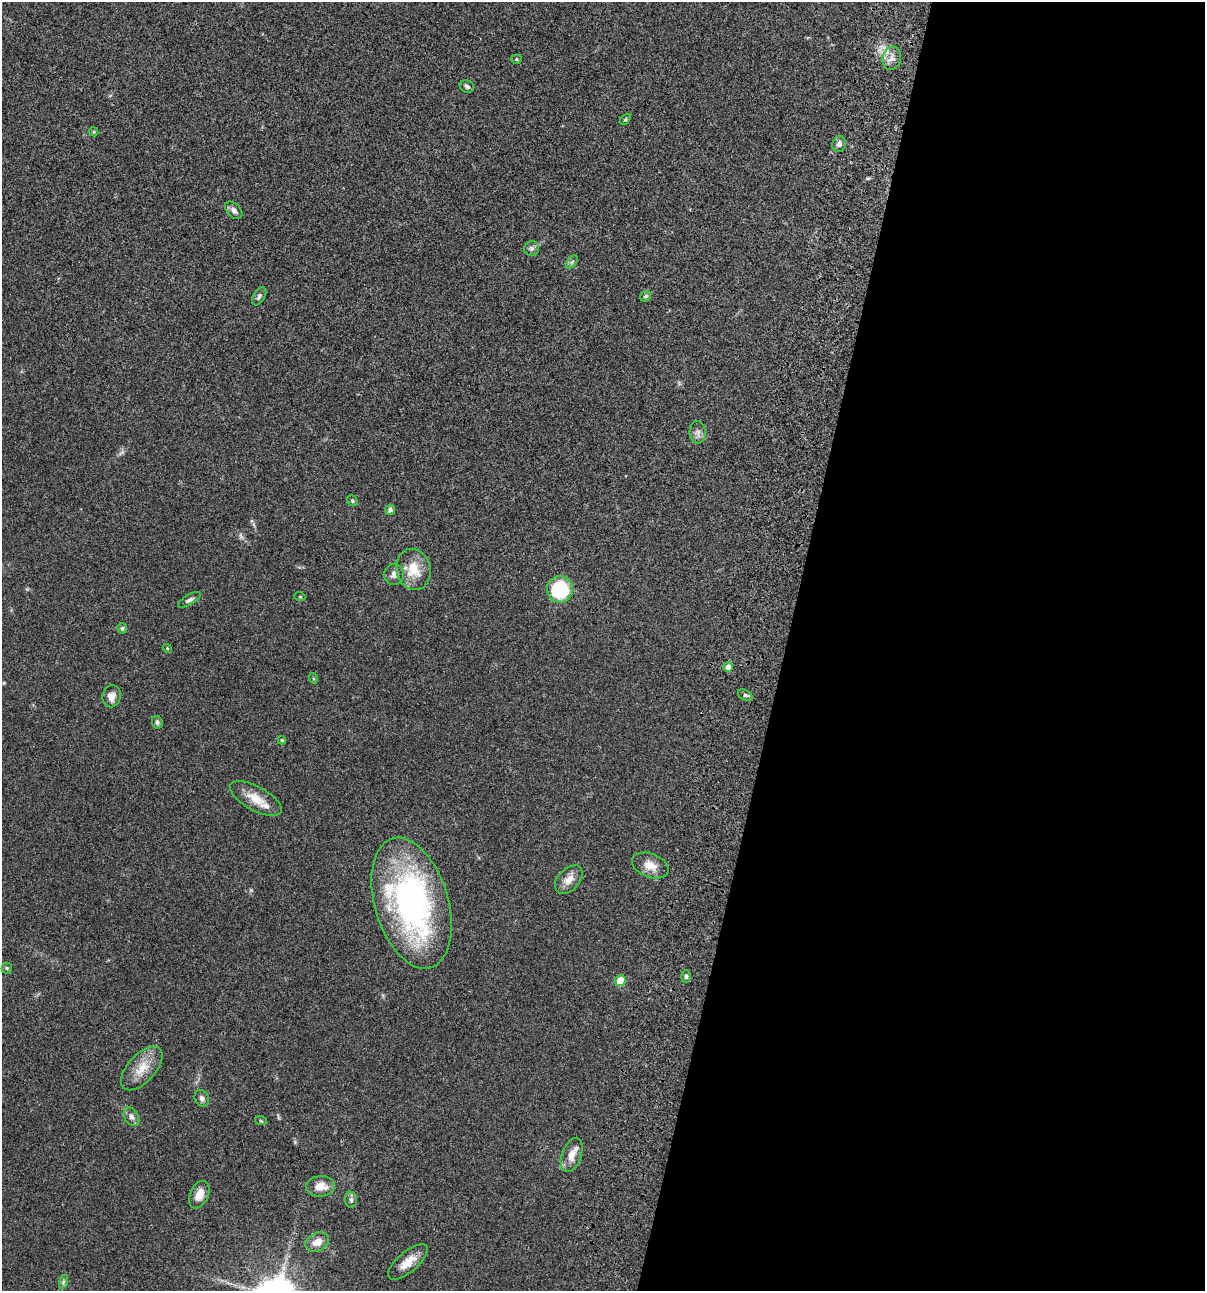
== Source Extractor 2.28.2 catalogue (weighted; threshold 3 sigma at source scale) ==
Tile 12 of 4 x 4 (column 4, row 3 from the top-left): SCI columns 3844-5046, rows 1408-2696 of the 5405 x 5390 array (HDU 1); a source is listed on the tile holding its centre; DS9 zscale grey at full resolution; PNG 1207 x 1293 px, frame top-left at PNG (2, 2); each listed source drawn as its Kron ellipse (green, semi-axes under 4 px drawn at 4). Shown black and unused: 35% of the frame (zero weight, under 3 of 4 exposures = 9% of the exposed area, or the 3 px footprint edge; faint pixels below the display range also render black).
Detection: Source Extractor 2.28.2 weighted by HDU 2 'WHT'; one run over the whole footprint, this tile lists its part. Background 0.0467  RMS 0.0052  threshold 0.0236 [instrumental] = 3 sigma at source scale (4.5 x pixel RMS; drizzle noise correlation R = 1.50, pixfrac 1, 0.05/0.05 arcsec/px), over >= 5 px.
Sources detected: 48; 2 too faint to see at this stretch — neither listed nor drawn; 1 inside a brighter listed object's ellipse — not listed separately; the other 45 listed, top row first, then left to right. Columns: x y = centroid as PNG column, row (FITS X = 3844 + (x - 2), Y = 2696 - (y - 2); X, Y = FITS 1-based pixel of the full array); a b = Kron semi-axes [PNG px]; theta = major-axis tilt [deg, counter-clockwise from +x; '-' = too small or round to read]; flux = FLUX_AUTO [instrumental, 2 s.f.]
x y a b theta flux
892 58 12 9 75 3.4
516 59 6 4 -1 0.76
467 86 7 6 - 1.3
625 119 7 4 44 0.63
94 132 5 3 - 0.49
839 144 8 7 - 1.8
234 210 10 6 -46 2
531 249 7 7 - 1.5
572 262 8 4 53 0.74
259 296 10 5 59 1.4
646 296 6 5 - 0.88
698 432 11 8 -89 2.2
352 501 6 5 - 0.71
390 510 5 5 - 1.5
413 569 21 17 -76 11
394 574 10 10 - 2.8
560 589 13 13 - 37
300 597 5 3 - 0.52
189 600 13 5 30 1.5
122 628 5 5 - 0.83
167 648 4 3 - 0.42
728 667 5 5 - 2.6
313 678 5 3 - 0.52
745 695 8 5 -30 0.99
112 696 11 9 79 4.2
157 722 6 5 - 1.1
282 740 4 4 - 0.55
256 799 29 12 -29 8.2
650 865 19 11 -21 5.6
569 880 17 10 46 4.5
412 903 67 36 -73 130
7 968 5 5 - 0.68
686 977 6 5 - 0.99
620 981 5 5 - 11
142 1068 27 14 47 9.2
202 1098 9 7 -63 1.7
131 1117 10 7 -57 2.1
261 1121 6 3 -19 0.54
572 1155 18 9 70 5.5
320 1186 14 10 5 6.5
199 1195 14 9 65 5.6
351 1200 8 6 -86 1.3
317 1242 12 9 27 4.5
408 1262 24 10 41 7.2
63 1282 7 4 72 1